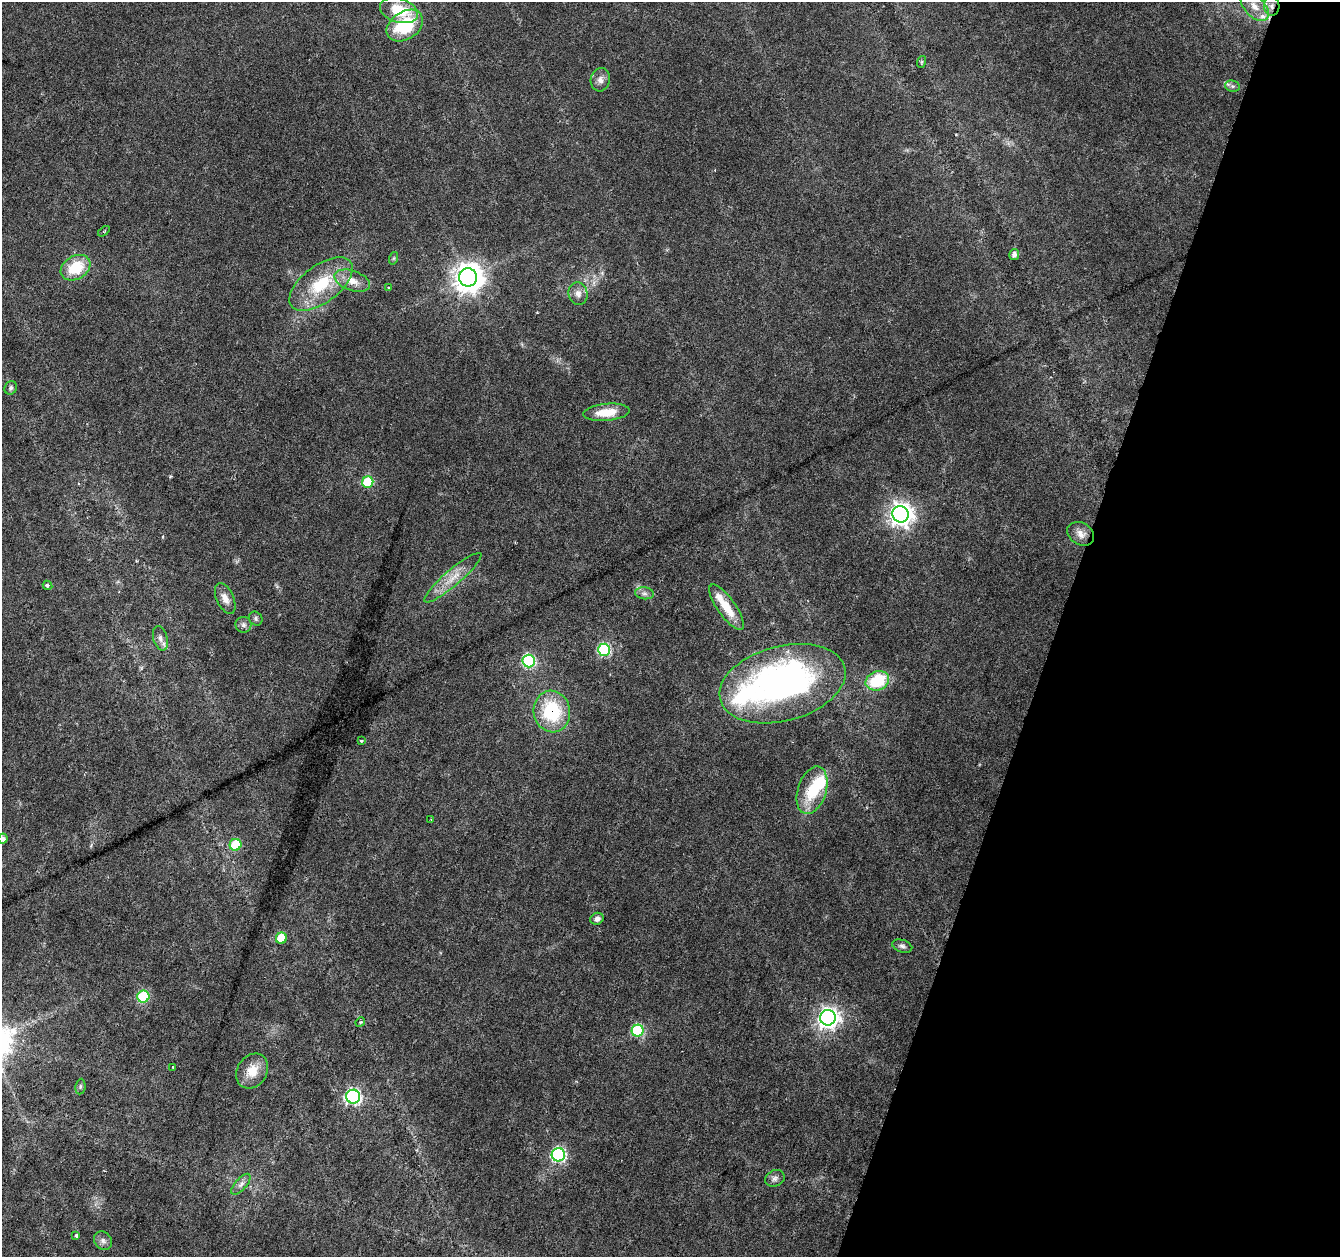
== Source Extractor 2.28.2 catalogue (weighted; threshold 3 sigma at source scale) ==
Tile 8 of 4 x 4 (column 4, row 2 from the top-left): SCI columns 4016-5353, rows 2729-3983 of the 5361 x 5519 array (HDU 1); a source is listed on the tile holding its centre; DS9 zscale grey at full resolution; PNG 1342 x 1259 px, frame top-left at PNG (2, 2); each listed source drawn as its Kron ellipse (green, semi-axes under 4 px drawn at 4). Shown black and unused: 21% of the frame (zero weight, under 3 of 6 exposures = <1% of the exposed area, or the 3 px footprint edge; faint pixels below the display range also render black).
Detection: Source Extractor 2.28.2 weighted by HDU 2 'WHT'; one run over the whole footprint, this tile lists its part. Background 0.0165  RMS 0.0018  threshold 0.00718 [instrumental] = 3 sigma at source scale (4.09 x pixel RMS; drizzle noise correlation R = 1.36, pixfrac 0.8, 0.0396/0.0396 arcsec/px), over >= 5 px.
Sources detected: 59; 1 inside a brighter object's white glare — neither listed nor drawn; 3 inside a brighter listed object's ellipse — not listed separately; the other 55 listed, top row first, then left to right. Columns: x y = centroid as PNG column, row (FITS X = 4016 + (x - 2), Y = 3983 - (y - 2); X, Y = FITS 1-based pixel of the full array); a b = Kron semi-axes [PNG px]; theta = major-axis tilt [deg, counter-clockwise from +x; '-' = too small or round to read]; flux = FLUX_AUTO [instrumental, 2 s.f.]
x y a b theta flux
1255 6 18 10 -46 2.2
1272 6 9 7 -87 0.92
399 10 19 12 -17 5.2
405 26 20 14 33 8.5
921 62 6 4 71 0.21
600 80 11 9 78 0.93
1232 86 7 5 -12 0.42
104 231 6 3 37 0.18
1014 255 5 5 - 0.74
394 258 6 4 71 0.23
76 268 16 11 31 5.6
468 277 9 9 - 270
352 281 18 10 -19 2.1
321 284 37 18 37 8.6
389 287 4 3 - 0.25
578 294 11 9 -76 1.1
11 388 7 6 - 0.38
606 412 23 8 5 3.5
368 482 6 5 - 9
900 514 8 8 - 150
1081 534 14 11 -32 1.3
453 578 37 8 41 3
47 585 5 4 - 0.29
644 593 9 6 -6 0.58
225 598 16 8 -65 1.3
726 607 27 9 -55 3.5
256 619 7 6 - 0.37
243 625 8 8 - 0.57
160 638 13 7 -75 0.8
604 650 6 6 - 23
529 661 6 6 - 26
877 681 12 9 23 8
782 684 64 37 15 61
552 711 21 18 -79 10
361 741 4 3 - 0.26
812 790 24 14 72 5.9
431 819 3 2 - 0.16
3 839 5 4 - 0.69
235 845 6 6 - 9.4
597 919 7 5 23 0.67
281 938 5 5 - 6.2
902 946 10 6 -17 0.52
143 997 6 6 - 17
828 1018 8 8 - 110
360 1022 5 4 - 0.2
638 1031 6 6 - 19
173 1067 3 3 - 0.14
252 1071 18 14 57 2.9
80 1087 8 5 83 0.29
353 1097 7 7 - 45
558 1155 6 6 - 36
775 1178 10 8 25 0.62
241 1184 13 5 48 0.72
76 1236 3 3 - 0.59
103 1241 10 8 -46 0.65
Overlapping masked pixels (flux is a lower limit): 2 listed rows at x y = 1272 6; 552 711
Isophote crosses this tile's border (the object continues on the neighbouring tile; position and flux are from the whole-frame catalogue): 1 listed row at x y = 3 839